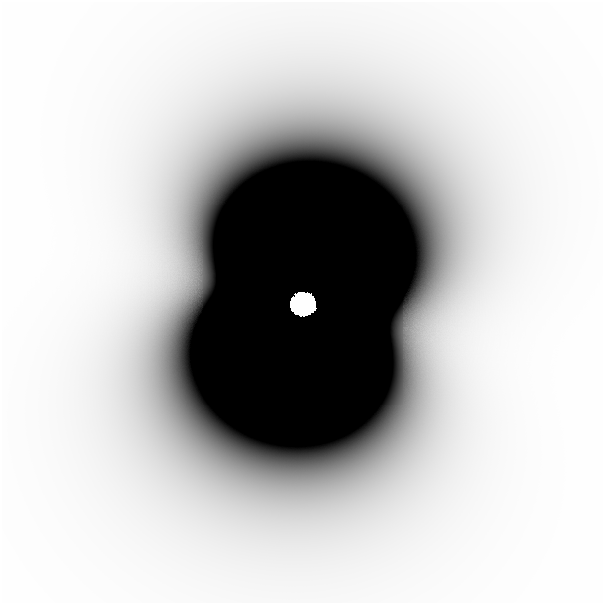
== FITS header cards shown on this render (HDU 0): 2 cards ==
NAXIS1  =                  601
NAXIS2  =                  601

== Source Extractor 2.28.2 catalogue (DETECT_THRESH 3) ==
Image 601 x 601 px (HDU 0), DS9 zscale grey, 1 PNG px = 1 image px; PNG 605 x 605 px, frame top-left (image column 1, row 601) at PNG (2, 2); no overlay
Background -1.80e-11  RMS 9.5e-12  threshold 2.84e-11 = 3 sigma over >= 5 px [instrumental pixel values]
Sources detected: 4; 2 with non-positive FLUX_AUTO (blend fragments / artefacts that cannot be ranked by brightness) are not listed; the other 2 listed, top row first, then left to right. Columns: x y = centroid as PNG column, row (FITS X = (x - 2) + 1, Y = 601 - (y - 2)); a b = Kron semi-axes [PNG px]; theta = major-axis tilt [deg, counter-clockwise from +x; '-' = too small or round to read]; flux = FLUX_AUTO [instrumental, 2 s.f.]
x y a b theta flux
303 304 14 13 - 4.4e+01
508 311 56 29 88 1.2e-07
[2 non-positive-flux detections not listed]